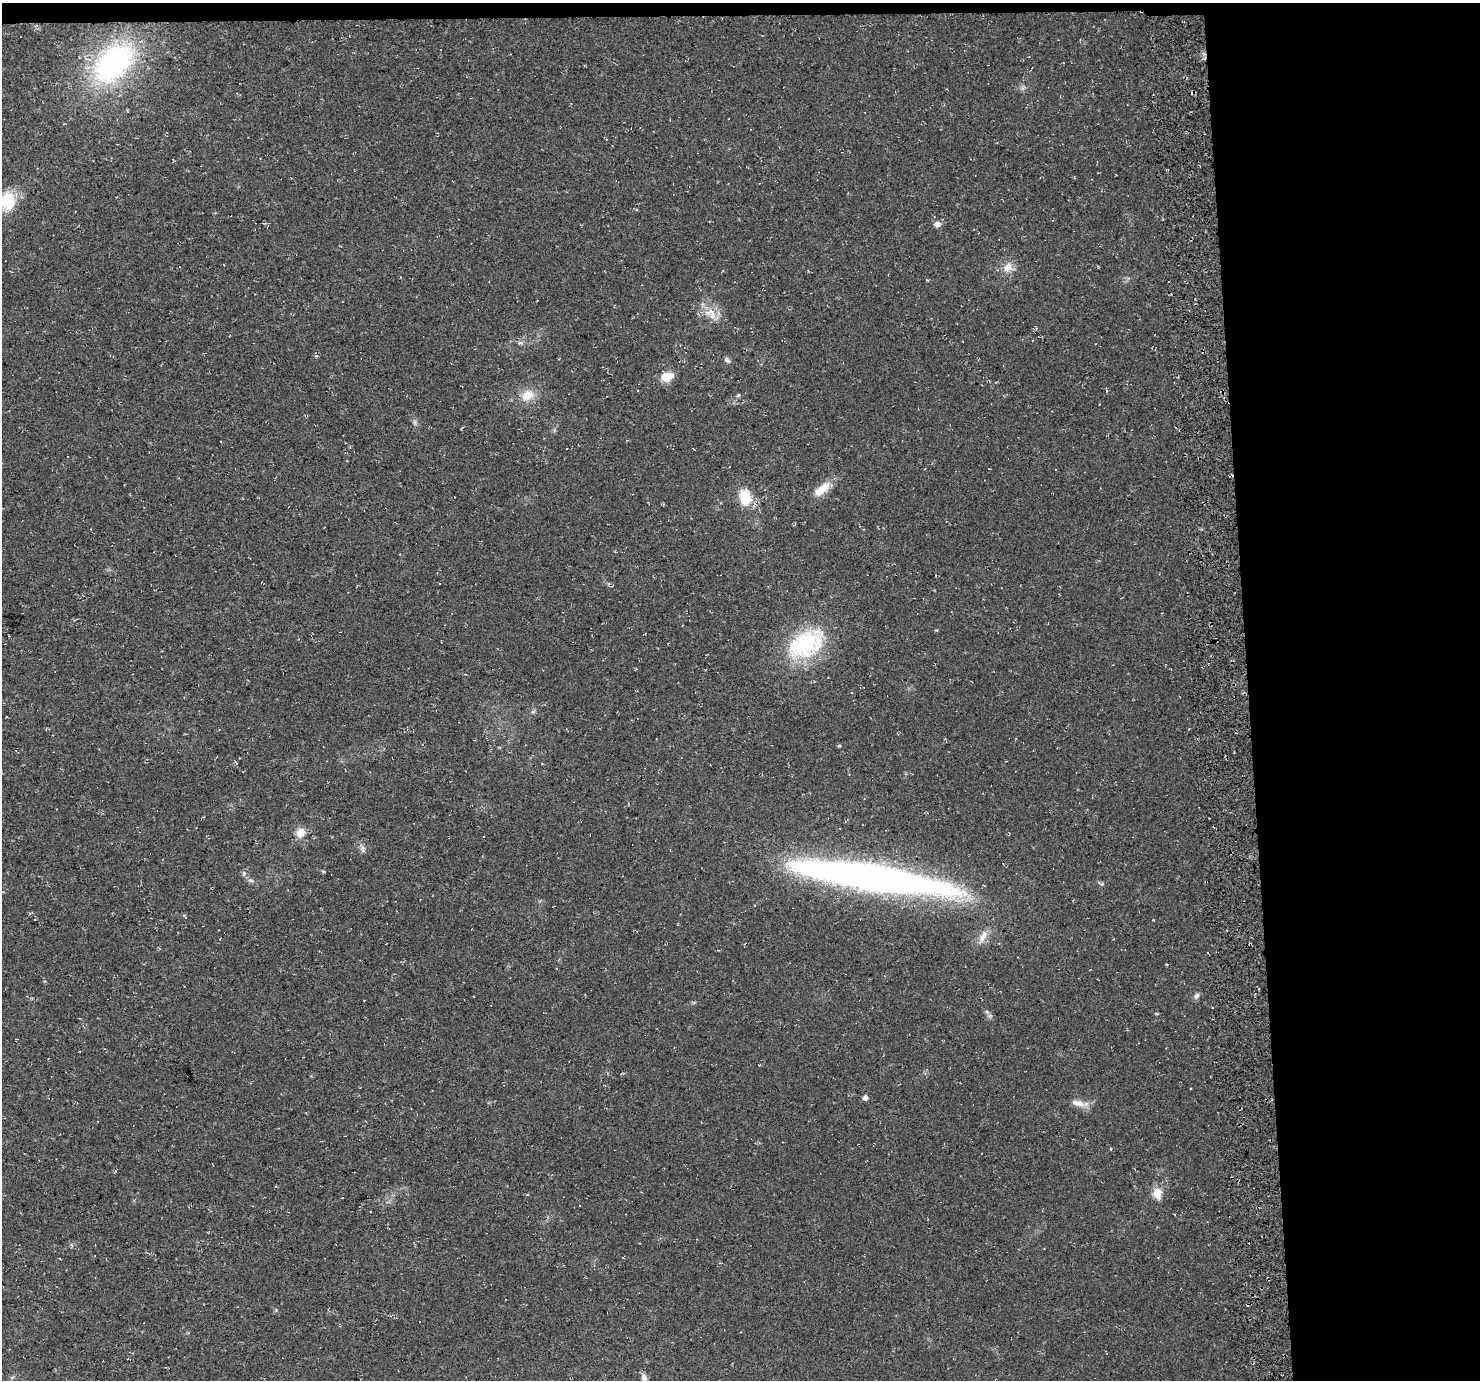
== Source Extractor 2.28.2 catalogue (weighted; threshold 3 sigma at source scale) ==
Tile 3 of 3 x 3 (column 3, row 1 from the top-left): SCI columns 3012-4489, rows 2794-4171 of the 4545 x 4172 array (HDU 1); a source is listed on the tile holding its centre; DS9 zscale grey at full resolution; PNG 1482 x 1382 px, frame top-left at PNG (2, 3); no overlay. Shown black and unused: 17% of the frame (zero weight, under 3 of 4 exposures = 4% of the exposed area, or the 3 px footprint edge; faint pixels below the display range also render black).
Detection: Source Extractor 2.28.2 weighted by HDU 2 'WHT'; one run over the whole footprint, this tile lists its part. Background 0.0302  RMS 0.0057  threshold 0.0256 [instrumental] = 3 sigma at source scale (4.5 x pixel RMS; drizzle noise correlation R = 1.50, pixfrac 1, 0.0396/0.0396 arcsec/px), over >= 5 px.
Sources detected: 32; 1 inside a brighter object's white glare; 2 cosmic-ray / hot-pixel residue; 1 long thin detection or spike segment (spike, bleed or trail) — not listed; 1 inside a brighter listed object's ellipse — not listed separately; the other 27 listed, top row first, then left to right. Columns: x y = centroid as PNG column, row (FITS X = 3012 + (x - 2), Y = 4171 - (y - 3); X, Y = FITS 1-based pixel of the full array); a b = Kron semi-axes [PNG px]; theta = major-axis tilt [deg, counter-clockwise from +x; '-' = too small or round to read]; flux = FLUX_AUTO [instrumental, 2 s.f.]
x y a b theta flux
113 63 42 27 45 120
8 201 18 14 89 21
937 224 8 6 6 2.8
1008 267 13 10 52 5.5
712 316 15 8 -41 5.2
520 343 9 4 -6 1.2
727 360 9 5 -32 1.4
667 377 13 12 - 7
528 395 18 13 33 8.5
738 395 5 5 - 0.72
415 422 6 6 - 1.2
821 490 25 10 42 8.6
745 497 17 12 -73 14
806 644 52 32 30 51
839 746 5 3 - 0.59
301 833 12 10 54 5.4
323 871 5 3 - 0.58
244 873 7 5 -71 1.3
983 936 19 8 63 5.1
1196 996 8 6 50 1.8
1157 1013 6 3 -9 0.57
990 1016 7 4 1 1
865 1098 5 5 - 2.4
1078 1103 21 8 -13 4.9
1111 1149 4 2 - 0.5
1157 1193 14 10 -87 6.7
644 1378 10 6 -72 2.7
Isophote crosses this tile's border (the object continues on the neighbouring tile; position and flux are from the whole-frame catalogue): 2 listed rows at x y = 8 201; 644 1378